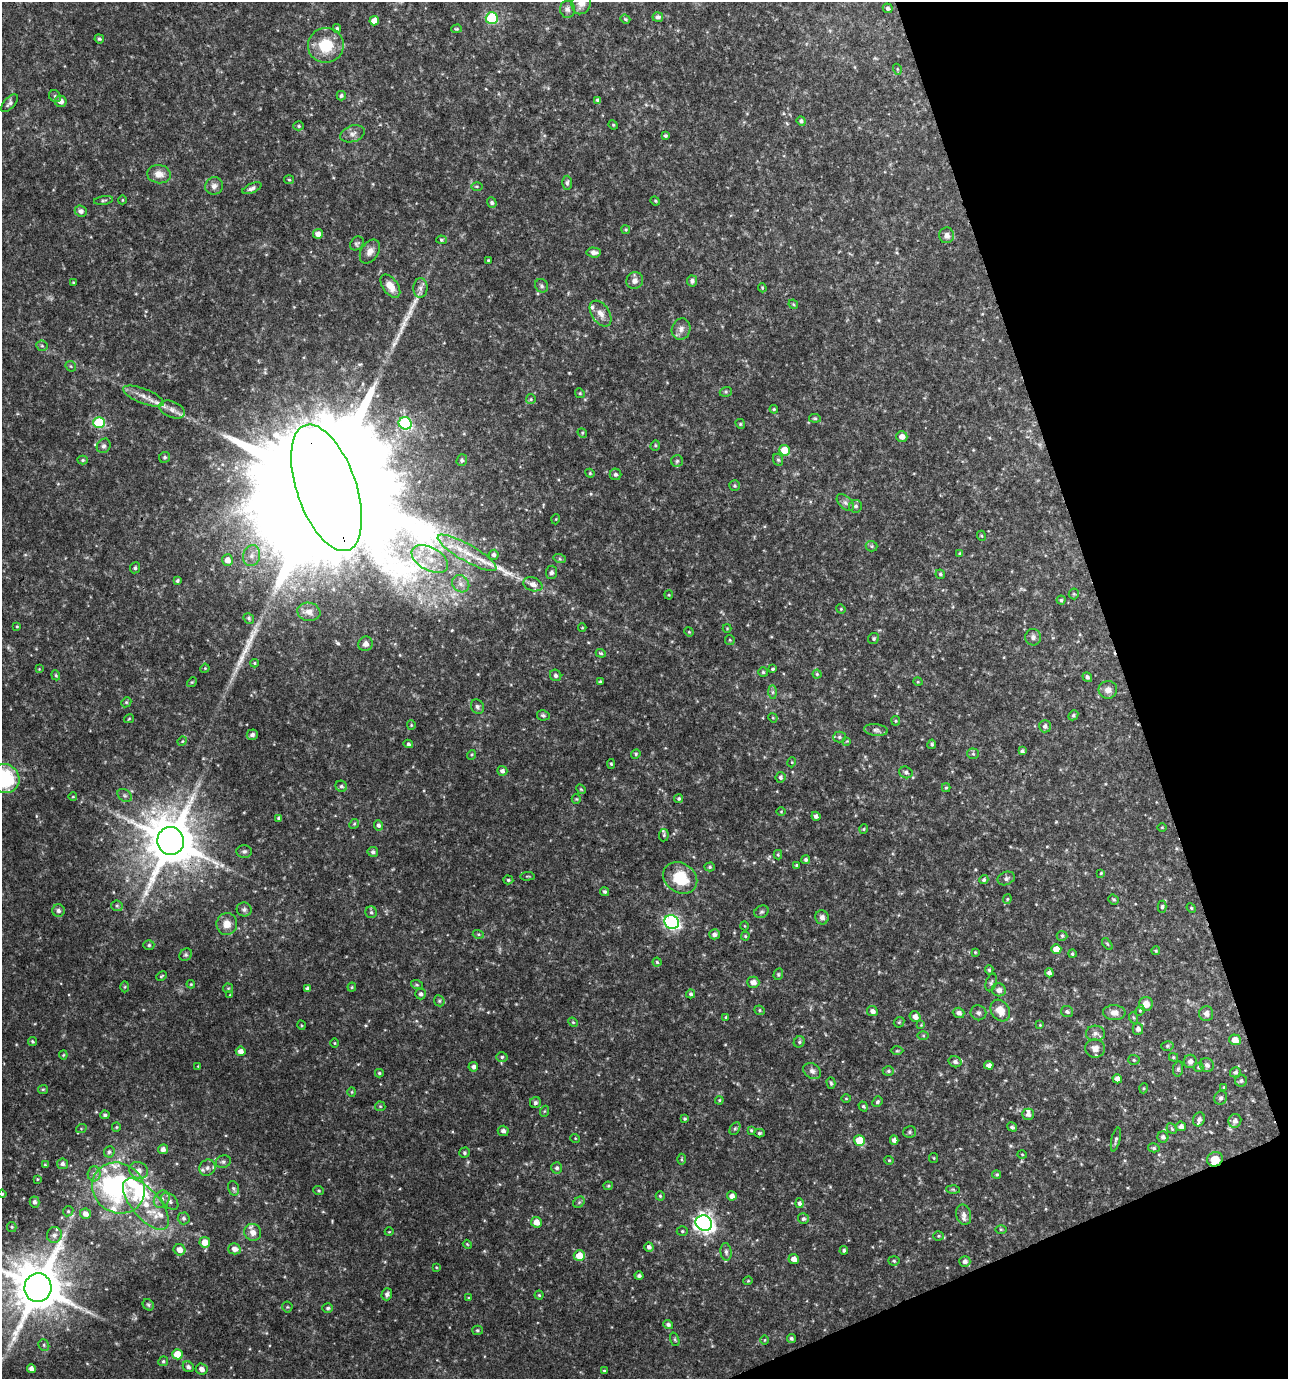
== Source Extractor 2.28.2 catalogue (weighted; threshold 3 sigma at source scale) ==
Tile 12 of 4 x 4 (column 4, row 3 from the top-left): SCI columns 3933-5218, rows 1379-2755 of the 5349 x 5509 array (HDU 1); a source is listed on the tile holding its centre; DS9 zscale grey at full resolution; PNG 1290 x 1381 px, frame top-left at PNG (2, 2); each listed source drawn as its Kron ellipse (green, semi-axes under 4 px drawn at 4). Shown black and unused: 17% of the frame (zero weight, under 3 of 4 exposures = <1% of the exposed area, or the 3 px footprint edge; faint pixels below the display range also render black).
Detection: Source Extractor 2.28.2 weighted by HDU 2 'WHT'; one run over the whole footprint, this tile lists its part. Background 0.0481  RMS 0.0052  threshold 0.0234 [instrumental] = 3 sigma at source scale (4.5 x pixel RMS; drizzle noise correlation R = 1.50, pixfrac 1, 0.0396/0.0396 arcsec/px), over >= 5 px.
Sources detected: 404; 4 too faint to see at this stretch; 3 inside a brighter object's white glare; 3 long thin detections or spike segments (spike, bleed or trail) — neither listed nor drawn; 14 inside a brighter listed object's ellipse — not listed separately; the other 380 listed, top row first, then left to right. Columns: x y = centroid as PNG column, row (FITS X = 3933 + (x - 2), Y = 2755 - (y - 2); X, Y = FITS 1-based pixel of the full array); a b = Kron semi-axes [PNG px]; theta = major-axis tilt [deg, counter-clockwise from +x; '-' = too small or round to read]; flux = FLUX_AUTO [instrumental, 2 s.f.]
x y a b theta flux
581 3 12 9 73 4.9
888 8 5 4 - 1.2
567 9 8 7 - 2
658 17 5 5 - 1.6
492 18 6 6 - 39
625 19 5 4 - 0.61
374 21 5 4 - 4.3
337 29 4 4 - 0.89
457 29 5 4 - 0.62
99 39 5 4 - 0.88
326 45 18 17 - 16
897 69 5 3 - 0.53
55 96 6 5 - 0.95
341 96 5 4 - 1
597 100 4 3 - 0.99
61 101 6 5 - 3
9 103 11 5 48 1.6
801 121 5 4 - 1.1
613 125 5 4 - 0.61
299 126 5 4 - 0.68
353 134 12 8 20 2.8
665 136 4 4 - 0.81
159 174 12 9 -8 4.8
289 180 5 4 - 0.64
567 183 7 5 89 1.3
214 186 9 8 - 2.4
477 186 5 4 - 0.6
252 188 10 4 23 1.6
104 200 9 3 9 0.8
122 200 4 3 - 0.39
655 201 5 4 - 0.61
492 203 5 4 - 1.3
81 211 6 5 - 2
626 230 4 3 - 0.53
318 234 5 5 - 3.1
947 235 8 7 - 2.7
441 240 5 4 - 0.84
357 243 8 6 43 1.1
370 251 13 8 56 3.2
594 252 7 5 -4 2.2
488 260 3 3 - 0.49
635 281 9 8 - 2.7
692 281 5 5 - 1.7
73 282 3 3 - 0.43
390 286 13 7 -54 5.7
542 286 7 6 - 1.2
420 288 10 7 86 2.2
762 288 5 3 - 0.6
793 304 5 4 - 0.63
601 314 14 8 -56 4.2
681 329 11 9 72 2.8
42 346 6 5 - 0.89
71 366 6 4 -46 0.68
726 392 6 4 20 0.81
580 393 5 4 - 0.64
143 396 22 7 -21 4.9
531 399 5 4 - 0.61
774 409 4 3 - 0.67
172 410 13 8 -22 3.5
815 418 6 4 -7 0.74
99 423 6 5 - 34
405 423 7 6 - 53
740 424 5 4 - 0.68
582 433 5 4 - 0.62
902 437 5 5 - 3.4
655 445 5 4 - 0.74
104 446 7 6 - 1.5
784 450 5 5 - 8.4
165 457 6 5 - 1.1
83 460 5 4 - 0.76
462 460 6 5 - 1.2
778 460 6 5 - 0.91
677 461 6 6 - 1
590 473 5 4 - 0.6
615 474 6 5 - 1.3
734 486 5 5 - 0.82
327 488 66 29 -71 54000
845 503 10 6 -44 1.7
856 506 6 6 - 1.4
556 519 5 3 - 0.43
982 536 5 3 - 0.52
871 546 6 5 - 0.94
467 553 33 8 -29 13
960 553 4 4 - 0.67
494 555 5 5 - 1.6
252 556 10 8 77 3.8
430 559 20 11 -29 11
560 559 6 4 -18 0.77
227 560 6 5 - 4
135 568 5 5 - 1.1
551 572 6 5 - 1.2
940 574 5 4 - 0.78
177 581 4 3 - 0.81
461 584 9 8 - 3.1
533 584 10 6 -18 3.1
1074 594 5 5 - 0.71
669 595 4 4 - 0.55
1061 600 4 4 - 0.72
841 609 5 4 - 0.56
309 612 11 9 -10 3.4
249 618 6 5 - 0.92
17 626 3 3 - 0.47
582 628 4 3 - 0.44
727 628 4 4 - 0.47
689 632 5 4 - 0.56
1033 637 8 7 - 2.1
874 638 6 5 - 0.9
730 640 5 5 - 0.64
366 644 7 7 - 2.8
601 653 5 4 - 0.72
254 663 4 4 - 0.57
205 668 4 3 - 0.49
39 669 3 3 - 0.39
772 669 4 3 - 0.71
763 672 5 5 - 0.76
817 674 4 4 - 0.72
56 675 5 4 - 0.7
556 675 6 5 - 1.3
1087 677 5 4 - 1.2
192 682 5 4 - 0.56
600 682 3 3 - 0.7
918 682 5 3 - 0.45
1108 690 9 9 - 3.6
773 692 7 4 -90 1.1
126 702 5 4 - 0.82
477 707 7 6 - 1.3
543 715 6 5 - 1.1
1073 715 5 4 - 0.85
773 718 5 4 - 0.5
129 719 5 3 - 0.53
896 721 5 4 - 0.6
411 725 4 4 - 0.51
1045 726 6 6 - 1.8
876 730 12 6 -6 1.8
252 735 5 5 - 1.6
839 737 6 5 - 1
182 741 5 4 - 0.55
847 741 4 4 - 0.47
408 744 5 4 - 1
932 744 5 4 - 0.82
1022 751 4 4 - 1.1
636 754 5 4 - 0.74
973 754 5 5 - 0.84
471 755 5 3 - 0.54
792 762 5 3 - 0.46
611 764 5 4 - 0.7
502 771 5 5 - 1.7
906 772 7 6 - 1.5
780 777 5 5 - 1.2
5 778 15 14 - 37
341 786 6 5 - 1.2
946 788 4 4 - 0.68
581 789 5 4 - 0.55
125 795 8 5 -34 1.2
73 797 4 3 - 0.39
679 798 4 4 - 0.86
576 799 5 4 - 0.57
781 812 5 3 - 0.49
816 816 4 4 - 1.5
279 818 4 3 - 1.2
354 824 5 4 - 0.65
378 825 5 4 - 1.3
1162 827 4 3 - 0.4
864 829 5 4 - 0.58
664 835 6 5 - 0.83
171 841 14 13 - 3000
244 851 7 6 - 1.3
373 852 5 5 - 1.2
778 855 5 4 - 0.57
806 860 4 4 - 1.1
797 865 3 3 - 1
710 867 5 4 - 0.76
1101 873 3 3 - 0.58
527 876 7 3 5 0.53
680 878 18 14 -35 19
1006 878 9 6 23 1.5
508 880 5 4 - 0.86
984 880 5 4 - 0.87
605 892 5 4 - 0.84
1007 899 4 4 - 0.63
1113 899 5 4 - 0.85
117 906 6 5 - 1
1162 907 6 4 88 0.96
1191 908 5 4 - 0.65
244 909 7 7 - 1.6
58 911 6 6 - 1.7
371 912 6 5 - 1.1
761 912 7 6 - 1.1
822 917 7 6 - 2.2
672 922 7 6 - 120
227 924 11 10 - 5.1
745 926 4 3 - 0.37
478 934 5 3 - 0.66
714 934 5 5 - 1.7
745 936 4 4 - 0.6
1062 936 5 5 - 0.84
1107 944 7 3 -52 0.63
149 945 5 4 - 0.84
1056 949 5 5 - 5.6
1156 951 4 4 - 0.65
975 952 4 3 - 0.5
1072 954 4 4 - 0.78
186 955 7 5 43 0.96
657 962 4 4 - 0.76
989 970 5 4 - 0.82
1049 973 4 4 - 1.8
778 974 6 4 71 0.72
161 976 5 3 - 0.61
753 982 6 5 - 3.4
991 982 9 5 71 1.1
191 984 4 3 - 0.55
417 985 6 4 -19 0.7
125 987 5 3 - 0.54
352 987 4 4 - 0.54
228 988 5 4 - 0.62
307 989 4 4 - 1.5
999 990 7 6 - 2.8
421 994 5 5 - 1.4
691 994 4 4 - 0.96
230 995 3 3 - 0.34
439 1001 6 5 - 0.88
1146 1004 7 7 - 5.1
760 1010 5 4 - 0.76
1000 1010 11 9 -59 6.8
1140 1010 5 4 - 0.72
872 1011 5 5 - 2.3
1067 1012 6 5 - 1.4
959 1013 6 5 - 2.1
978 1013 8 7 - 1.7
1114 1013 11 7 -2 3.7
1206 1014 7 7 - 2.4
726 1017 4 4 - 0.74
915 1017 5 5 - 3
1134 1018 6 3 -70 0.65
573 1022 5 4 - 0.62
899 1022 6 4 44 0.67
301 1025 5 3 - 0.49
921 1025 4 4 - 0.54
1040 1025 4 4 - 0.47
1138 1029 5 5 - 1.9
1095 1033 9 7 -2 2
923 1036 5 4 - 0.63
1235 1040 6 5 - 5.8
32 1041 4 4 - 0.78
799 1042 6 5 - 0.94
335 1043 5 3 - 0.44
1167 1046 6 5 - 0.93
1095 1048 10 9 - 3.6
241 1051 5 4 - 2.9
897 1051 6 4 1 0.65
63 1055 4 4 - 0.51
502 1057 5 5 - 0.91
1173 1057 4 4 - 0.73
1134 1060 6 5 - 0.77
1190 1061 6 6 - 2.3
955 1062 6 5 - 1.8
989 1065 4 4 - 2.1
1207 1065 7 6 - 1.8
198 1066 3 3 - 0.37
473 1067 5 4 - 1.6
1199 1067 4 4 - 0.82
1178 1069 7 5 80 1.1
812 1071 9 7 -34 2.1
888 1071 6 5 - 0.88
1235 1072 5 5 - 1.2
379 1073 4 4 - 0.74
1117 1079 5 4 - 3.1
1241 1081 6 6 - 1.2
831 1083 6 4 -74 0.79
1224 1087 4 3 - 0.54
1144 1088 5 3 - 0.47
43 1089 5 4 - 0.61
352 1092 4 4 - 0.56
1221 1098 7 6 - 1.3
846 1099 5 3 - 0.49
719 1100 4 4 - 0.6
877 1102 5 5 - 0.9
535 1103 5 5 - 1.2
380 1106 5 5 - 0.62
863 1106 5 4 - 0.87
545 1111 6 3 70 0.54
1028 1114 6 5 - 1.8
105 1115 5 4 - 1.1
685 1119 3 3 - 0.72
1199 1119 7 5 69 2
1235 1121 7 6 - 2.4
1181 1126 5 5 - 2.1
116 1127 5 4 - 0.62
1012 1127 5 4 - 1.1
81 1129 5 3 - 0.53
735 1129 7 5 62 1
1172 1129 6 4 -46 0.72
751 1130 4 3 - 0.74
503 1131 5 5 - 1.9
910 1132 6 5 - 1
759 1133 5 4 - 0.82
1163 1137 6 5 - 1.5
575 1138 5 3 - 0.45
1116 1139 12 4 76 1.2
859 1140 5 5 - 11
894 1140 4 4 - 2.2
1154 1148 6 4 -15 0.86
163 1149 5 5 - 2.3
109 1152 6 5 - 1.1
464 1153 5 5 - 0.97
1022 1154 5 3 - 0.44
934 1158 5 4 - 0.55
682 1159 5 3 - 0.62
1215 1159 8 7 - 8.1
889 1160 5 4 - 0.58
223 1162 7 6 - 1.4
62 1164 5 5 - 1.4
45 1165 4 3 - 0.53
207 1168 8 7 - 2.3
557 1168 5 5 - 1.3
139 1170 9 8 - 3.5
94 1174 7 6 - 1.9
997 1174 4 4 - 0.81
37 1179 3 3 - 0.44
608 1186 4 4 - 0.62
118 1188 27 24 -35 77
233 1188 7 5 -71 1.2
953 1189 7 4 -2 0.7
319 1190 5 4 - 0.7
2 1194 4 3 - 0.67
660 1196 4 4 - 0.66
732 1196 5 4 - 2.7
162 1199 9 7 61 2.6
170 1201 10 6 -46 1.9
34 1202 5 5 - 1.5
579 1202 6 5 - 0.94
799 1203 5 4 - 1.5
146 1204 31 14 -50 17
68 1211 5 5 - 0.76
85 1214 5 5 - 3.1
964 1215 10 7 -78 2.5
184 1218 6 6 - 1.2
803 1219 5 5 - 1.3
536 1222 5 5 - 4.3
704 1223 8 7 - 250
12 1227 5 4 - 0.78
1001 1229 5 3 - 0.54
682 1231 5 5 - 0.77
253 1232 8 8 - 3.5
389 1232 4 3 - 0.37
54 1235 8 7 - 2.1
938 1236 5 4 - 0.67
205 1242 5 5 - 5.9
467 1244 4 3 - 0.47
649 1247 4 4 - 1.5
234 1249 6 5 - 3.4
179 1250 6 5 - 3.6
844 1250 4 4 - 1.2
726 1252 9 5 -83 1.6
579 1256 5 5 - 8.7
794 1259 5 4 - 3.2
894 1261 5 4 - 0.8
965 1261 5 5 - 1.8
436 1267 4 3 - 0.44
639 1276 4 4 - 1.1
748 1281 4 4 - 0.52
38 1288 14 13 - 3200
387 1294 6 5 - 1.7
539 1295 4 4 - 0.58
469 1298 4 4 - 0.53
148 1305 6 5 - 0.9
287 1307 5 5 - 0.69
328 1308 5 4 - 0.92
668 1325 5 4 - 1.3
477 1330 5 4 - 0.84
791 1338 4 4 - 1
675 1339 7 4 -71 0.72
765 1340 5 3 - 0.39
44 1345 6 5 - 0.95
177 1354 5 5 - 9.9
163 1361 5 5 - 0.88
188 1367 6 5 - 1.6
31 1368 4 4 - 2.2
202 1369 6 5 - 2.6
604 1371 3 3 - 0.58
Overlapping masked pixels (flux is a lower limit): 3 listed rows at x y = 327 488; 171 841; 1215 1159
Isophote crosses this tile's border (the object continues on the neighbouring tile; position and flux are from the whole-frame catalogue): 4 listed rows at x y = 581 3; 5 778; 2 1194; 38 1288